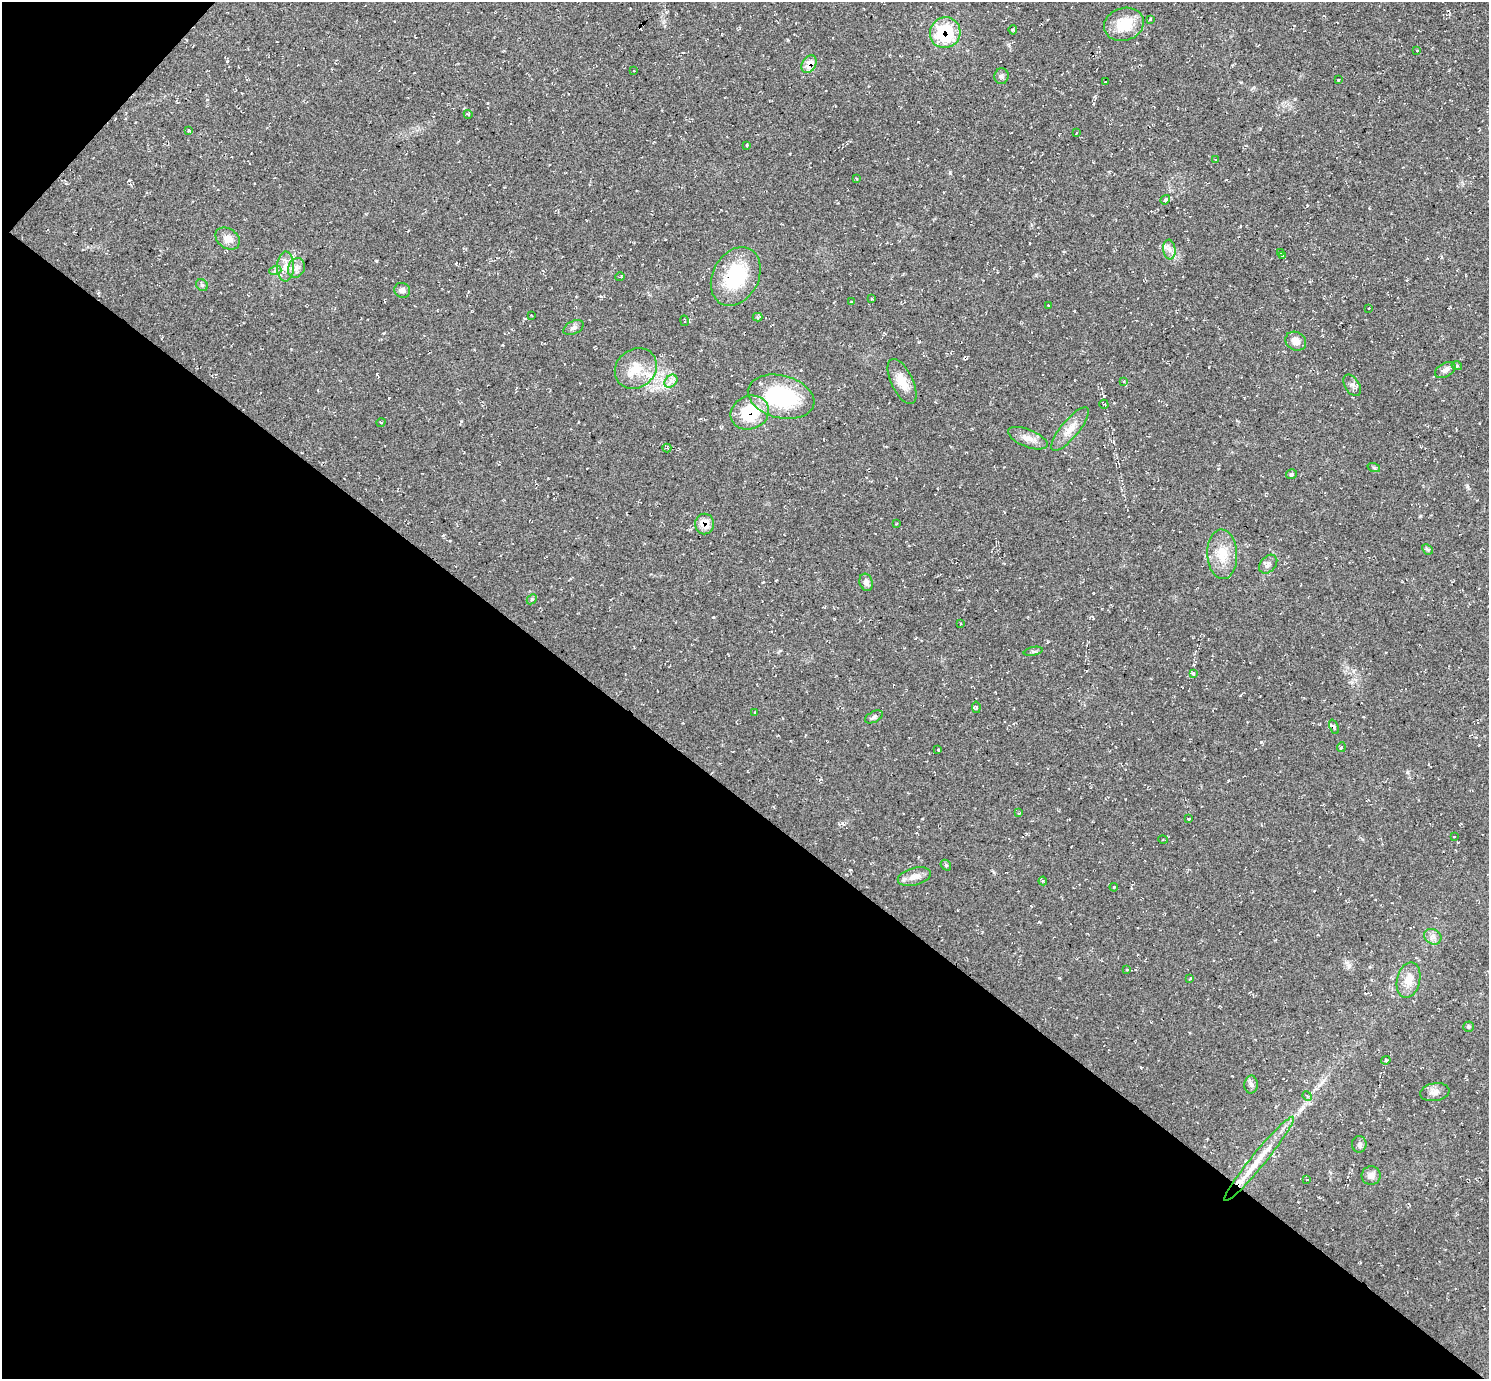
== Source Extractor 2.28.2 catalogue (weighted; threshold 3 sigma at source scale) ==
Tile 9 of 4 x 4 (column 1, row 3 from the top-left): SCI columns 1-1487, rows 1529-2905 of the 5952 x 5956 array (HDU 1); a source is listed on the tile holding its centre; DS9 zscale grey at full resolution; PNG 1491 x 1381 px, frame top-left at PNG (2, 2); each listed source drawn as its Kron ellipse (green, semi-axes under 4 px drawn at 4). Shown black and unused: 43% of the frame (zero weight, under 2 of 3 exposures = <1% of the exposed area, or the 3 px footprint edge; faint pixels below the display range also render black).
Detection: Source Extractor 2.28.2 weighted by HDU 2 'WHT'; one run over the whole footprint, this tile lists its part. Background 0.055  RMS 0.008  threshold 0.0362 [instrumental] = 3 sigma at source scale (4.5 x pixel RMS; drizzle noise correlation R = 1.50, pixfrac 1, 0.05/0.05 arcsec/px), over >= 5 px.
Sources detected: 93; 1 cosmic-ray / hot-pixel residue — neither listed nor drawn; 2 inside a brighter listed object's ellipse — not listed separately; the other 90 listed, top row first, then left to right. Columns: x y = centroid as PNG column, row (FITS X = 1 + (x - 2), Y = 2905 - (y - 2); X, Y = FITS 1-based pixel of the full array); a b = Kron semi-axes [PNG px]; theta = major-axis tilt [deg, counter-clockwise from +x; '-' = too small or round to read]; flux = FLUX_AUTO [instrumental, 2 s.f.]
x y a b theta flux
1150 19 4 3 - 1.3
1124 24 20 16 17 23
1013 30 4 4 - 0.92
945 33 15 15 - 60
1417 50 3 2 - 0.57
809 64 9 6 59 10
634 71 3 2 - 0.66
1001 76 8 7 - 2.3
1338 80 3 2 - 0.56
1105 82 3 2 - 0.71
468 114 4 3 - 0.99
189 130 4 3 - 1.3
1076 133 3 2 - 0.83
747 145 3 2 - 0.79
1215 160 3 2 - 0.91
857 179 4 2 - 0.71
1165 200 5 4 - 2
228 239 13 9 -36 7.2
1169 249 10 6 -83 3.5
1280 253 3 3 - 1
1283 255 4 2 - 0.75
286 267 15 8 87 7
296 268 10 8 66 4.1
275 271 6 4 18 1.3
736 276 31 23 61 50
620 277 5 3 - 0.78
202 285 6 5 - 1.6
402 290 8 7 - 2.7
872 299 3 3 - 1.1
851 302 3 3 - 1.6
1048 305 2 2 - 0.51
1369 308 3 2 - 0.49
531 315 3 2 - 0.6
758 317 5 4 - 1.2
684 321 5 2 - 0.68
573 328 11 6 27 3
1296 341 11 9 -27 5.8
1457 366 5 3 - 0.79
636 368 22 19 38 18
1445 370 11 7 28 3.8
671 381 7 5 45 2.8
902 381 24 11 -64 13
1124 381 4 4 - 1
1352 385 12 7 -57 3.3
781 397 34 21 -14 72
1104 404 5 4 - 1.2
750 413 19 16 22 38
381 422 5 3 - 0.68
1070 429 27 9 51 9.9
1028 438 21 8 -22 7.3
667 448 4 4 - 0.74
1374 468 6 4 -19 1.1
1291 474 5 5 - 1.4
704 524 10 9 - 12
896 524 3 2 - 0.52
1427 549 6 4 -43 1.3
1222 554 25 15 -87 17
1268 564 10 7 49 3.5
866 582 9 6 -71 3.2
532 599 6 4 44 1.1
961 624 4 2 - 0.78
1033 651 9 4 13 1.5
1193 674 4 3 - 1.5
976 707 6 3 -80 1.3
755 712 3 2 - 0.7
874 717 9 5 27 1.9
1334 727 8 4 -68 1.4
1341 747 5 3 - 1.1
938 750 3 2 - 0.91
1019 813 4 3 - 0.77
1189 818 3 2 - 0.7
1454 837 3 2 - 0.47
1163 840 5 3 - 0.79
946 865 6 4 -49 1.3
914 877 17 8 14 7.1
1043 881 4 4 - 0.86
1114 887 4 3 - 0.58
1433 937 9 7 -29 3.4
1127 970 4 2 - 0.62
1190 979 3 2 - 0.76
1409 980 18 11 76 11
1468 1027 5 5 - 1.4
1386 1060 5 4 - 1.4
1251 1084 9 6 89 2.7
1435 1092 15 9 10 5.1
1307 1096 5 4 - 1.2
1359 1144 8 7 - 2.5
1259 1159 54 7 51 21
1371 1176 9 9 - 4.6
1307 1179 4 3 - 0.82
Overlapping masked pixels (flux is a lower limit): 4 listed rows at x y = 945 33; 809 64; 750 413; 704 524
Unlisted compact peaks at least as high as the median listed source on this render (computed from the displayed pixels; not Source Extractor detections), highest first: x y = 1261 742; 713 617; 1467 486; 1104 396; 1407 772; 950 173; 227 61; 461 421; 1346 962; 842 823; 1036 275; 1420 516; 129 180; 1039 922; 763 582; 788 40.